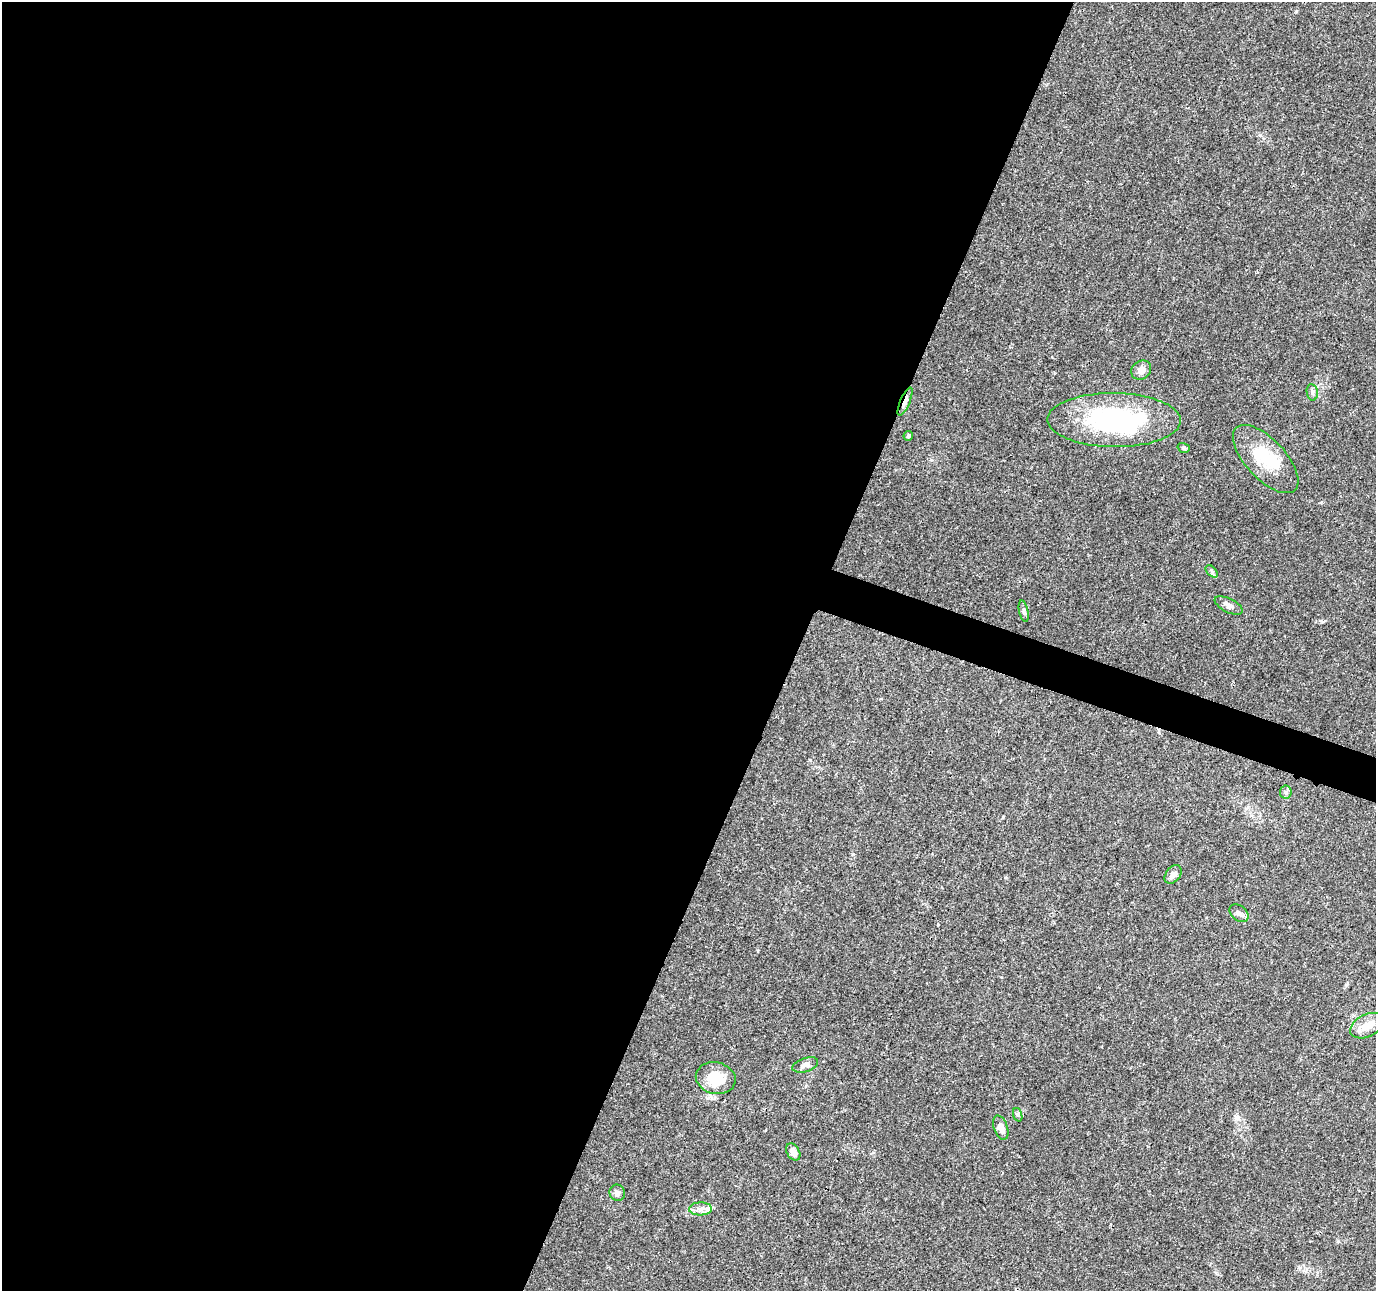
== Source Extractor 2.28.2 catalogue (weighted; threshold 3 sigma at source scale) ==
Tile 5 of 4 x 4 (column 1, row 2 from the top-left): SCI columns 6-1379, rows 2793-4081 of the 5511 x 5649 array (HDU 1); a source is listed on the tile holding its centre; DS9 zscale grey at full resolution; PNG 1378 x 1293 px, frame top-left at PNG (2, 2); each listed source drawn as its Kron ellipse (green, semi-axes under 4 px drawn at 4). Shown black and unused: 59% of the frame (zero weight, under 3 of 4 exposures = <1% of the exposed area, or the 3 px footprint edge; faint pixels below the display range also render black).
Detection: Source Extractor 2.28.2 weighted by HDU 2 'WHT'; one run over the whole footprint, this tile lists its part. Background 0.0373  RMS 0.0036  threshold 0.0161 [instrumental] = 3 sigma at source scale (4.5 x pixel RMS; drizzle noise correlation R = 1.50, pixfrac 1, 0.0396/0.0396 arcsec/px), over >= 5 px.
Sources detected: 24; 2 inside a brighter object's white glare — neither listed nor drawn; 1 inside a brighter listed object's ellipse — not listed separately; the other 21 listed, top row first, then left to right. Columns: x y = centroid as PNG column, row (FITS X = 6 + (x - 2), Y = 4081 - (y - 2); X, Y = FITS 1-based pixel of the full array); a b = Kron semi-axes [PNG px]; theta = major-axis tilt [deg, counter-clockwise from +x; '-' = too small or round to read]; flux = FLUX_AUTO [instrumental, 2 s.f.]
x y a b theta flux
1141 370 10 9 - 2.4
1312 392 8 5 -80 1
905 402 15 5 67 1.9
1114 420 67 27 -1 51
908 436 5 4 - 0.7
1184 448 6 4 -16 0.58
1266 459 43 20 -47 16
1212 571 7 4 -45 0.77
1229 605 15 7 -26 1.7
1024 611 11 4 -77 0.84
1286 792 6 6 - 0.82
1173 874 10 7 51 1.9
1239 913 10 7 -39 1.5
1367 1026 18 11 26 4.4
805 1065 13 7 18 1.7
716 1078 20 15 -12 9.4
1018 1115 7 4 -71 0.63
1001 1128 12 7 -70 2.7
793 1152 9 6 -58 2.3
617 1193 8 8 - 1.4
700 1209 11 6 2 1.9
Overlapping masked pixels (flux is a lower limit): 1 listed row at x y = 905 402
Unlisted compact peaks at least as high as the median listed source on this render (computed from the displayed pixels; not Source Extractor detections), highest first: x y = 1322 622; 1296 11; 1260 135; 853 854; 1338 1241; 938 925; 1003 817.